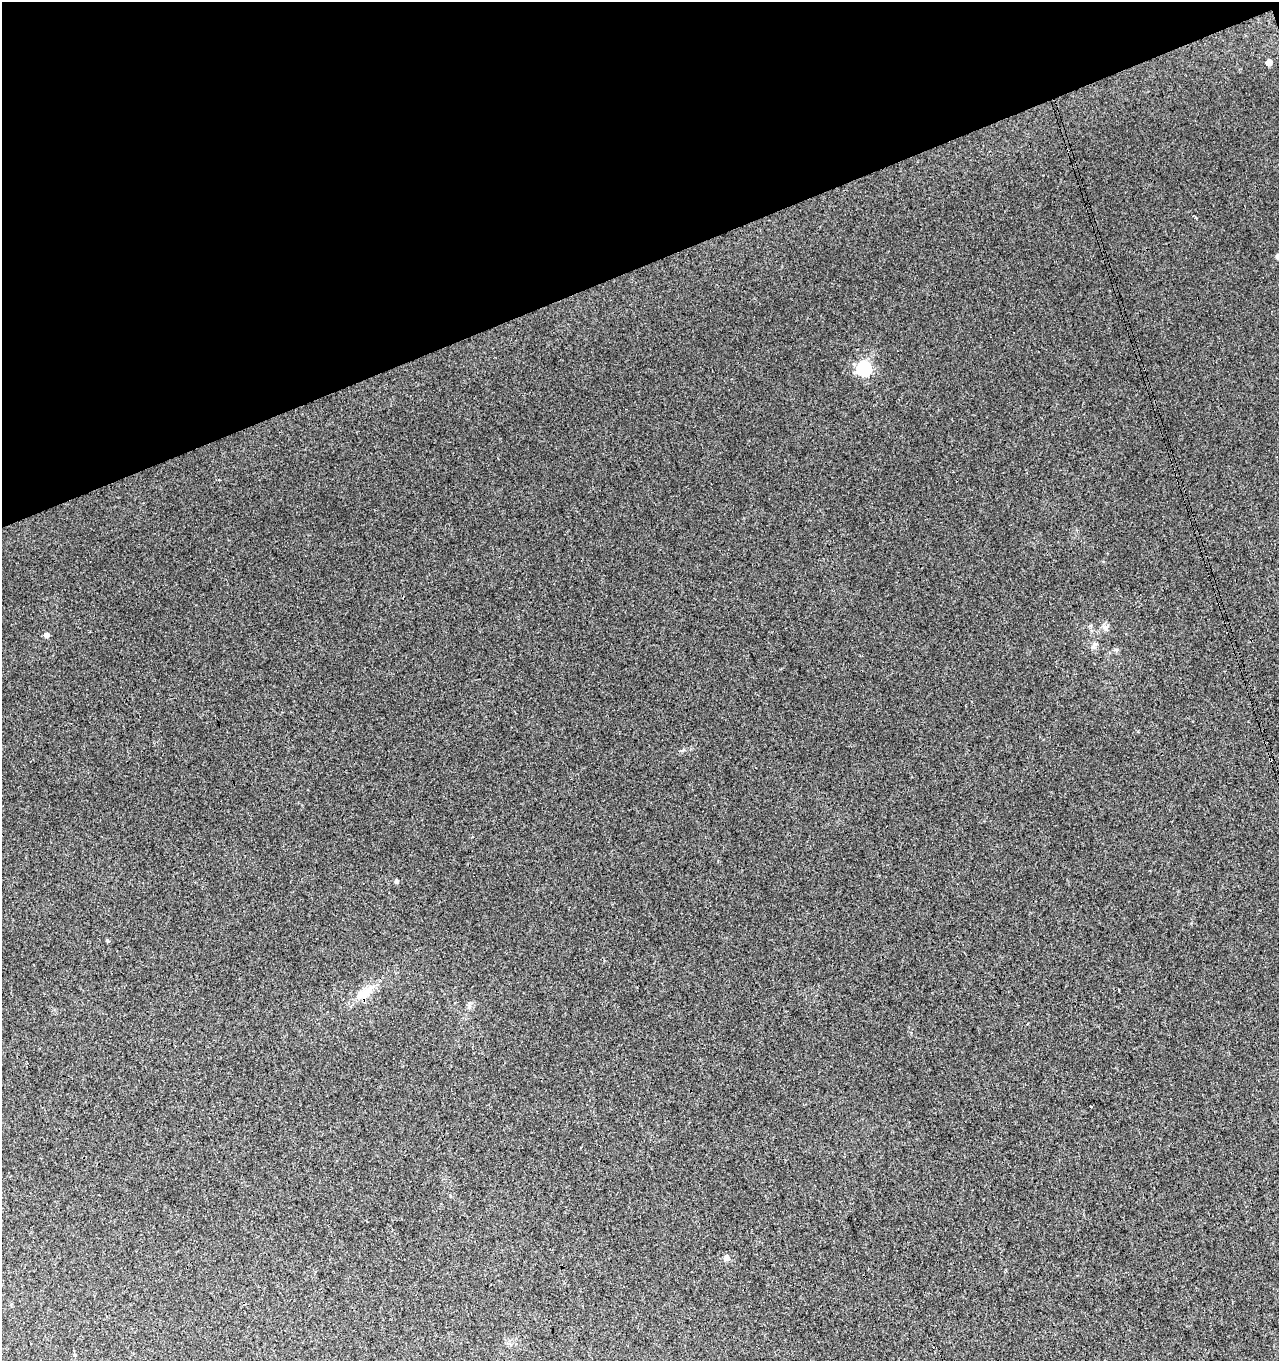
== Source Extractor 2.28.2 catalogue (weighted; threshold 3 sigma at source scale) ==
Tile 3 of 4 x 4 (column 3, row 1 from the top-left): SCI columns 2649-3925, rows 4135-5493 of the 5351 x 5547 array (HDU 1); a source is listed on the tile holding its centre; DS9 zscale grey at full resolution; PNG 1281 x 1363 px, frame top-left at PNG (2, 2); no overlay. Shown black and unused: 20% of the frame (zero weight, under 3 of 4 exposures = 5% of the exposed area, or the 3 px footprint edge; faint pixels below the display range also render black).
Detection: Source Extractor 2.28.2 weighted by HDU 2 'WHT'; one run over the whole footprint, this tile lists its part. Background 0.0032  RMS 0.0034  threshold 0.0155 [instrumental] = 3 sigma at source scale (4.5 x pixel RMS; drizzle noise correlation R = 1.50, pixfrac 1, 0.0396/0.0396 arcsec/px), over >= 5 px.
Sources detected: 13; all 13 listed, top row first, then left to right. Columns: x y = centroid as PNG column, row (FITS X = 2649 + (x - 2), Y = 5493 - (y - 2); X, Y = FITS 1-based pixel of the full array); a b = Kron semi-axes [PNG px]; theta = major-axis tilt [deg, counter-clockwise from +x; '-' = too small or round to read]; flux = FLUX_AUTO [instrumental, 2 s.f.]
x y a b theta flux
1269 62 5 4 - 3.5
1278 257 5 4 - 1.7
864 368 7 6 - 54
46 635 5 5 - 1.5
1094 646 10 4 51 0.84
1117 650 6 4 -90 0.52
1270 760 3 3 - 0.45
396 881 5 4 - 0.59
107 940 6 4 -87 0.38
366 993 20 11 48 4.9
1091 1107 2 2 - 0.29
726 1258 8 7 - 1
74 1355 5 3 - 0.4
Overlapping masked pixels (flux is a lower limit): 1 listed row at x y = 1270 760
Isophote crosses this tile's border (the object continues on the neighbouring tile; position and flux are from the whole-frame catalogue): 1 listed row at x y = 1278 257
Unlisted compact peaks at least as high as the median listed source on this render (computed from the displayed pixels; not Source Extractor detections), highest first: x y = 683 750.